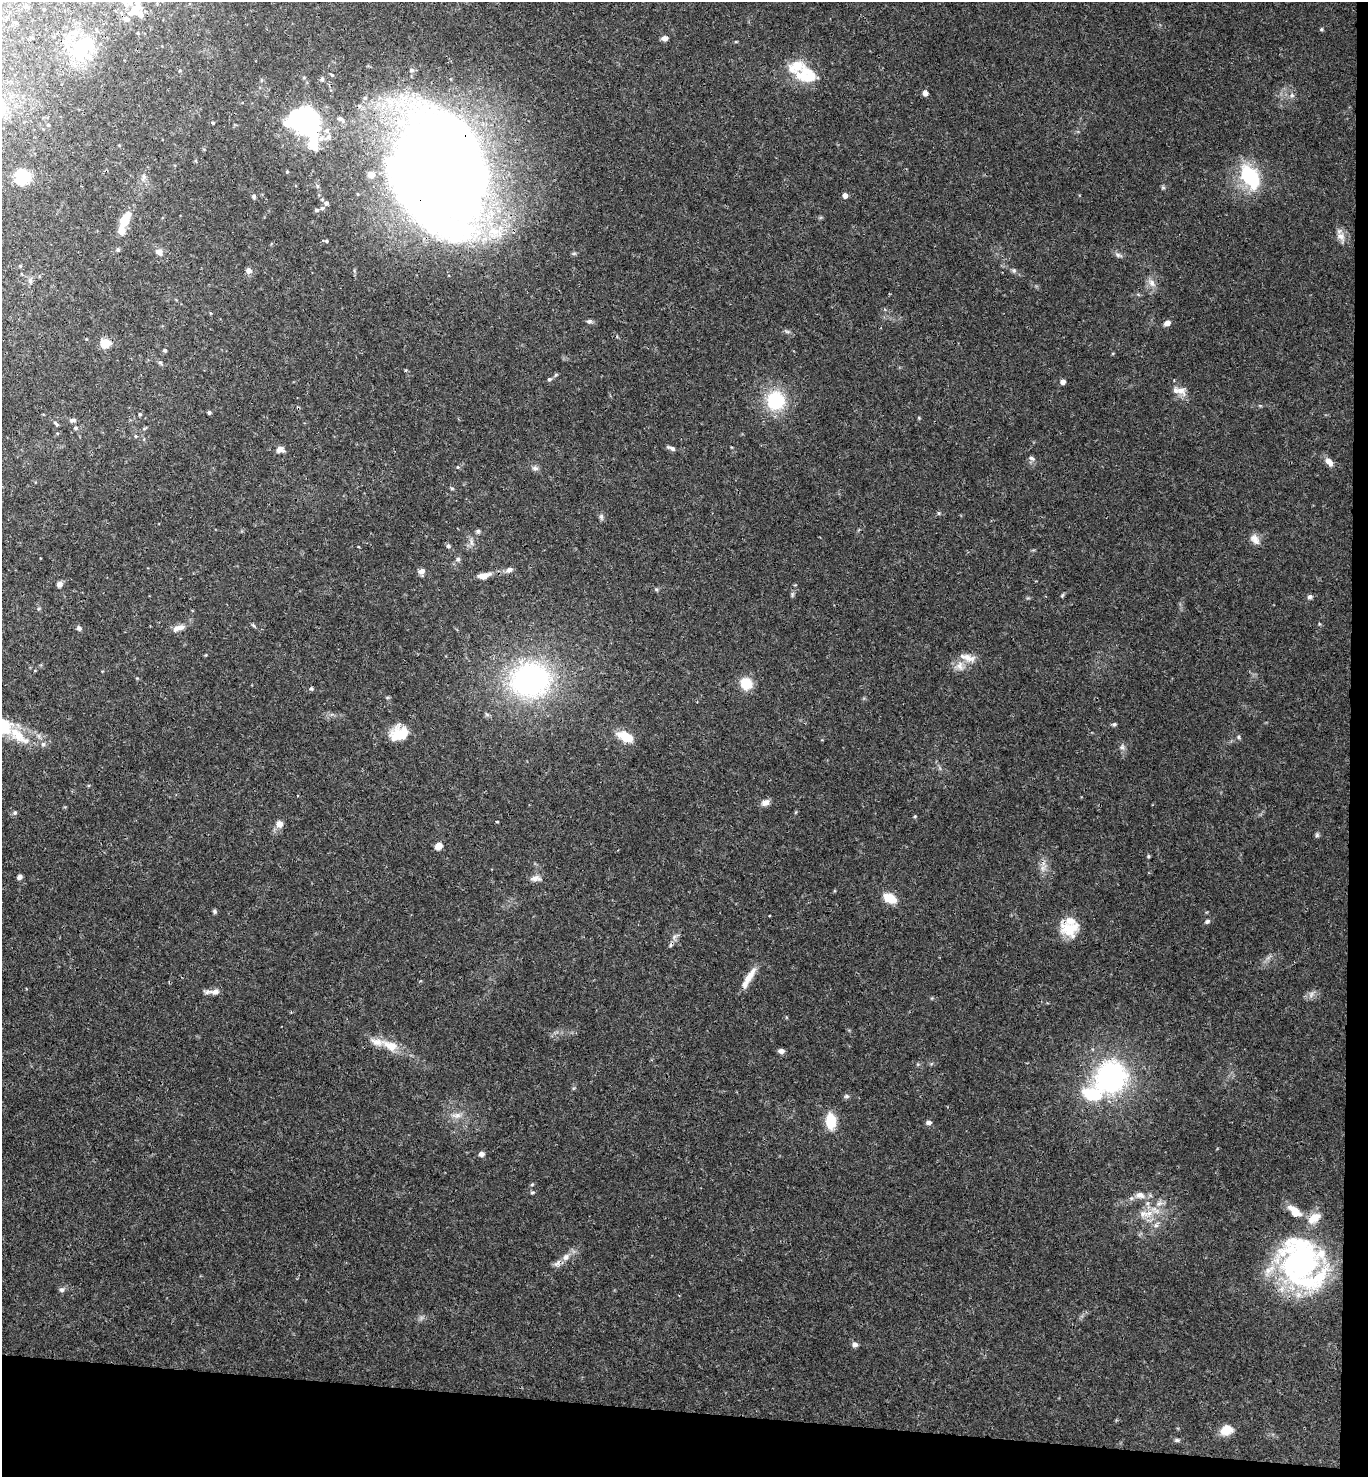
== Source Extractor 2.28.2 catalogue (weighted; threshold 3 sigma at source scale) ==
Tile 9 of 3 x 3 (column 3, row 3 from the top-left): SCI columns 2892-4257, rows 10-1484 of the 4515 x 4442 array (HDU 1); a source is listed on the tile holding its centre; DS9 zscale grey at full resolution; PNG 1370 x 1479 px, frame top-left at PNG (2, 2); no overlay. Shown black and unused: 6% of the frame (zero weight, under 3 of 4 exposures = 6% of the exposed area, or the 3 px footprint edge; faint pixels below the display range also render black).
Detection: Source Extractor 2.28.2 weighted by HDU 2 'WHT'; one run over the whole footprint, this tile lists its part. Background 0.0368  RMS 0.0029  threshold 0.0132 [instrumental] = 3 sigma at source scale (4.5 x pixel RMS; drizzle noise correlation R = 1.50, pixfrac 1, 0.05/0.05 arcsec/px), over >= 5 px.
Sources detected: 144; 1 inside a brighter object's white glare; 1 cosmic-ray / hot-pixel residue — not listed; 11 inside a brighter listed object's ellipse — not listed separately; the other 131 listed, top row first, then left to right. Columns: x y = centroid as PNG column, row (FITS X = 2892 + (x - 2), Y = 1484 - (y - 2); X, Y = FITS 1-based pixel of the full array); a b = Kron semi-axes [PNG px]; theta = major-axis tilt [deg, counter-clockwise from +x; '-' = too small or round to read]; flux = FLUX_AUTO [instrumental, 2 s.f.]
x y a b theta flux
133 11 30 8 61 4.2
140 15 10 5 -38 1.4
7 17 4 3 - 0.26
1321 29 5 4 - 0.35
138 33 3 3 - 0.22
665 38 6 5 - 1.4
82 48 42 22 50 15
180 70 5 3 - 0.24
411 70 5 5 - 0.46
332 75 5 4 - 0.31
806 75 29 20 -15 10
322 79 6 5 - 0.65
925 93 5 5 - 1.4
1292 95 7 6 - 0.79
340 119 8 5 -34 0.96
305 121 19 16 1 91
213 122 4 4 - 0.38
48 125 4 4 - 0.33
328 137 9 6 37 1.2
313 142 23 11 86 6.5
440 171 96 74 -73 560
287 172 4 3 - 0.33
22 176 17 15 -78 6.8
144 177 8 5 71 0.87
1250 177 27 16 -56 20
317 186 6 4 -72 0.4
1163 187 5 5 - 0.44
845 196 4 4 - 1.8
254 197 6 5 - 0.49
326 203 5 5 - 0.82
322 208 5 4 - 0.51
316 210 5 4 - 0.56
125 219 22 10 65 5.2
1341 236 12 11 - 2.1
326 241 5 4 - 0.41
118 250 5 4 - 0.5
159 252 10 8 -55 1.6
1118 255 8 6 -44 0.83
1014 270 7 4 18 0.48
249 271 5 5 - 1.8
30 281 7 5 70 0.72
1152 283 11 7 -59 1.7
210 313 5 3 - 0.22
589 321 7 5 1 0.66
1167 323 7 5 23 1.5
105 343 11 10 - 3.5
165 350 4 4 - 0.43
160 363 6 4 -29 0.5
556 374 6 4 20 0.35
549 379 5 5 - 0.49
1063 382 4 4 - 1.9
1181 390 17 10 -41 2.6
775 400 21 20 - 15
209 412 4 4 - 0.58
140 414 4 4 - 0.4
72 420 9 5 0 0.68
56 424 8 3 -46 0.46
75 428 5 5 - 0.5
136 436 5 4 - 0.36
671 448 12 4 -21 1
280 449 8 6 19 1.7
1031 458 9 6 -28 0.82
1329 462 11 7 -52 2
458 467 5 5 - 0.35
535 468 9 6 -1 0.91
452 488 5 3 - 0.34
601 517 7 5 -70 0.69
478 531 6 5 - 0.48
1255 539 15 9 -56 2
448 546 6 5 - 0.61
458 559 5 5 - 0.56
509 570 9 6 26 1.1
422 571 7 5 21 1.6
484 576 15 7 13 2.4
60 584 7 6 - 1.1
656 589 6 4 -18 0.38
1310 597 6 5 - 0.73
253 625 6 4 -45 0.4
79 628 7 6 - 0.71
178 628 17 7 18 2.1
968 658 24 9 -17 2.8
960 666 12 9 89 2.1
530 680 43 36 8 63
746 684 12 11 - 6.4
311 688 5 4 - 0.42
1114 724 6 4 21 0.45
399 733 21 16 23 6.6
18 735 34 13 -40 7.5
626 737 17 9 -25 6.1
1238 737 6 4 -89 0.4
43 744 6 6 - 0.64
1122 747 7 6 - 0.74
765 802 10 7 29 1.6
15 813 6 5 - 0.46
915 816 5 3 - 0.3
497 822 4 2 - 0.24
279 824 7 7 - 2.3
1317 835 6 6 - 0.52
438 846 5 5 - 3.9
1148 856 6 3 -90 0.32
19 877 6 5 - 0.93
536 878 14 7 1 1.4
890 898 13 8 -26 5.9
214 911 7 4 -85 0.48
1207 921 7 5 19 0.65
1069 928 25 16 -3 7.4
749 976 27 8 56 3.8
215 992 15 8 5 1.7
1311 994 10 4 77 0.76
390 1046 24 13 -26 5.3
781 1051 6 5 - 1.1
1111 1077 32 29 43 48
846 1096 6 5 - 0.58
457 1115 14 6 -1 1.8
831 1121 16 10 -87 6.9
929 1122 5 5 - 1.2
481 1154 6 6 - 1.2
532 1184 6 4 19 0.33
532 1192 6 4 2 0.4
1140 1195 12 9 -15 2
1159 1204 11 6 30 1.5
1295 1211 20 10 -41 4.3
1143 1214 13 9 -15 2.6
1314 1218 18 10 34 4.1
565 1257 10 8 64 1.6
557 1263 12 6 44 1.3
1296 1265 61 48 -41 60
62 1290 7 6 - 0.74
855 1345 7 6 - 1
1227 1430 13 10 24 4.2
1177 1440 6 4 0 0.52
Overlapping masked pixels (flux is a lower limit): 2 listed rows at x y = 440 171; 1296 1265
Isophote crosses this tile's border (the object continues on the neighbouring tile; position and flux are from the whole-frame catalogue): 1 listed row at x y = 133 11
Unlisted compact peaks at least as high as the median listed source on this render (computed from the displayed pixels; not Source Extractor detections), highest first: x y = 939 513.